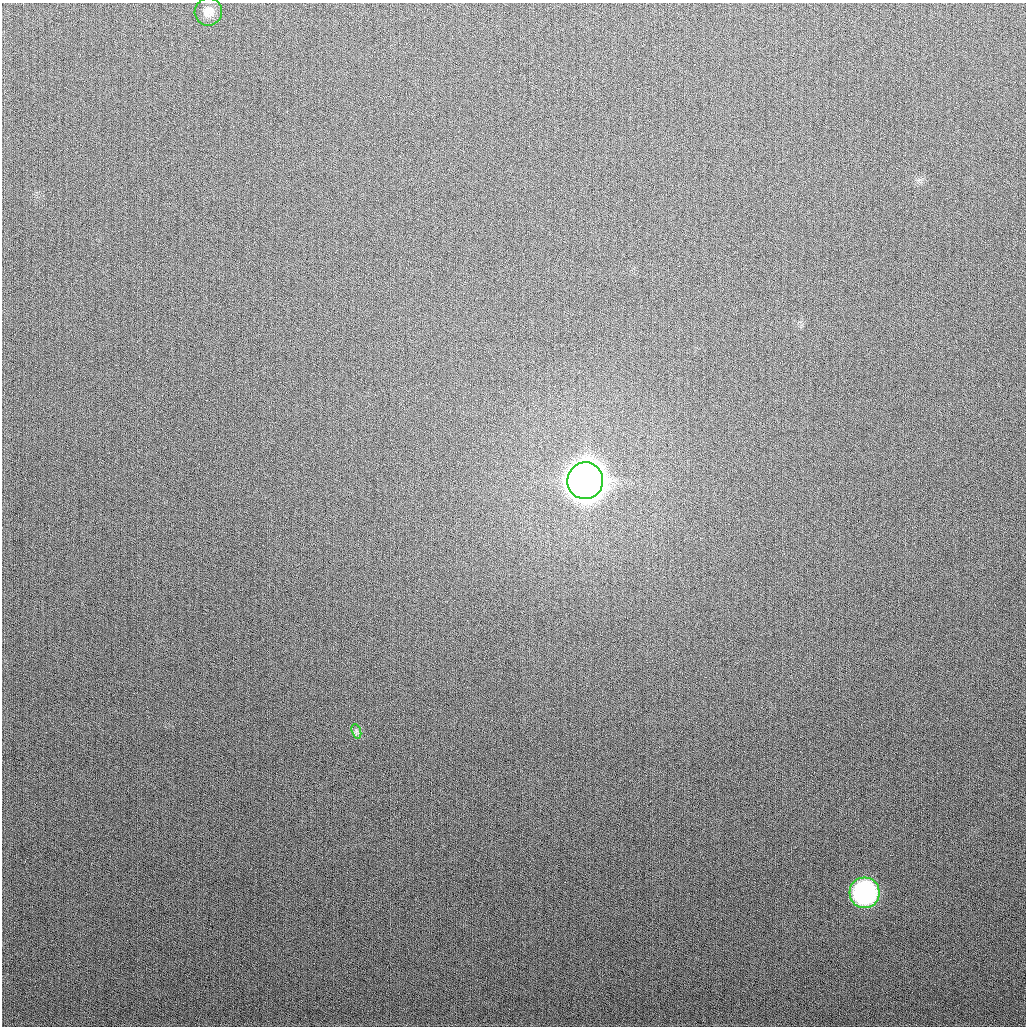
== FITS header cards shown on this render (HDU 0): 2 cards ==
NAXIS1  =                 1024
NAXIS2  =                 1024

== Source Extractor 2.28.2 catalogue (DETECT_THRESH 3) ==
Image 1024 x 1024 px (HDU 0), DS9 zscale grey, 1 PNG px = 1 image px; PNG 1028 x 1028 px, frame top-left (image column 1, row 1024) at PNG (2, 3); each listed source drawn as its Kron ellipse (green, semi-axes under 4 px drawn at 4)
Background 275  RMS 11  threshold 32.3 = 3 sigma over >= 5 px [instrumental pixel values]
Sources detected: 4; all 4 listed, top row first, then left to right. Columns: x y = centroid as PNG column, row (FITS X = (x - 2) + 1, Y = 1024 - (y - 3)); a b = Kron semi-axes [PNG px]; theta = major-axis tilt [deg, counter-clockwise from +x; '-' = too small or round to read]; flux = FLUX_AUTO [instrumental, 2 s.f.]
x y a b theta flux
208 12 14 13 - 7.2e+03
585 481 18 18 - 2.1e+06
356 731 7 4 -71 1.8e+03
864 893 15 15 - 1.3e+05